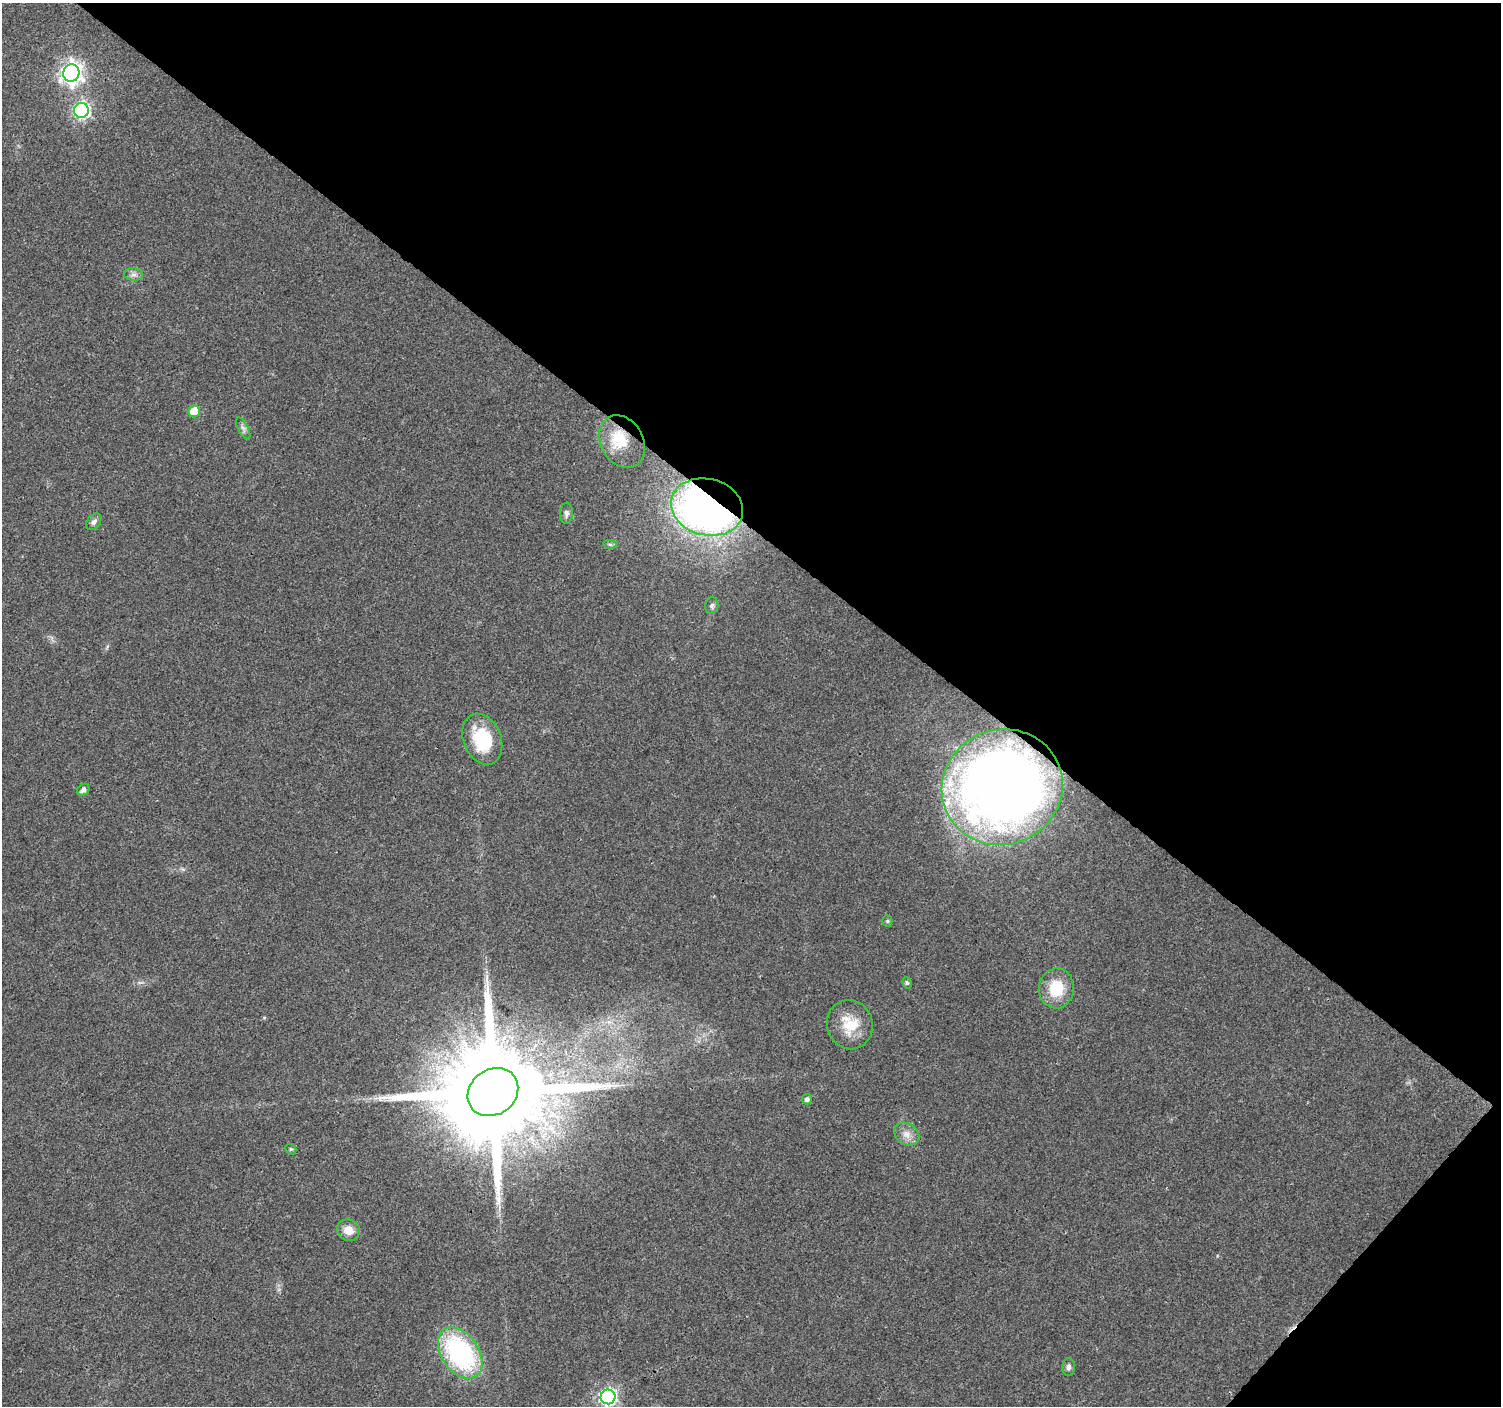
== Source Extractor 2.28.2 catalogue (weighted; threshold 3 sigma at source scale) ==
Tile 8 of 4 x 4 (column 4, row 2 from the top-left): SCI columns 4505-6003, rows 2983-4386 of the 6010 x 6031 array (HDU 1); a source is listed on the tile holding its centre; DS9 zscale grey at full resolution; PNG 1503 x 1408 px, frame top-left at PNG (2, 3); each listed source drawn as its Kron ellipse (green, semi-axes under 4 px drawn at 4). Shown black and unused: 40% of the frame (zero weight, under 3 of 4 exposures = <1% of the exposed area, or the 3 px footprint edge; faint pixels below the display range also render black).
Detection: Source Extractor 2.28.2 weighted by HDU 2 'WHT'; one run over the whole footprint, this tile lists its part. Background 0.0216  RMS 0.0035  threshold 0.0159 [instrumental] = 3 sigma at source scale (4.5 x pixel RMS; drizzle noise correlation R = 1.50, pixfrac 1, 0.0396/0.0396 arcsec/px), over >= 5 px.
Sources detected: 30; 1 long thin detection or spike segment (spike, bleed or trail) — neither listed nor drawn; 3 inside a brighter listed object's ellipse — not listed separately; the other 26 listed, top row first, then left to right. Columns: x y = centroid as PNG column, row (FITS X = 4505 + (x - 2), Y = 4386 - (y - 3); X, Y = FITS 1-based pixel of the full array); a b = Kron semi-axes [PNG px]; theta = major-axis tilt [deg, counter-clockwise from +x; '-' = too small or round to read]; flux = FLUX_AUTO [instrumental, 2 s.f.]
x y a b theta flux
71 73 9 8 - 200
81 110 7 7 - 78
133 274 9 6 -6 1.4
194 411 6 5 - 10
243 429 12 5 -63 1.2
622 442 27 21 -61 10
707 507 36 28 -14 190
566 513 10 6 89 1.4
94 522 9 6 50 1.3
610 544 7 4 -2 0.6
712 606 8 6 85 0.99
482 739 26 18 -67 18
1002 787 61 57 22 330
83 790 7 5 38 1.6
887 921 5 5 - 0.49
907 983 6 4 -73 0.54
1056 988 20 17 86 12
850 1025 25 23 -71 10
493 1092 27 22 36 11000
807 1099 5 5 - 1.2
907 1134 13 10 -33 3
291 1149 6 5 - 0.53
348 1230 12 10 -32 3.8
460 1353 28 18 -55 58
1068 1367 9 6 87 1.2
608 1397 7 7 - 95
Overlapping masked pixels (flux is a lower limit): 4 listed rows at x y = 622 442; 707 507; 1002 787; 493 1092